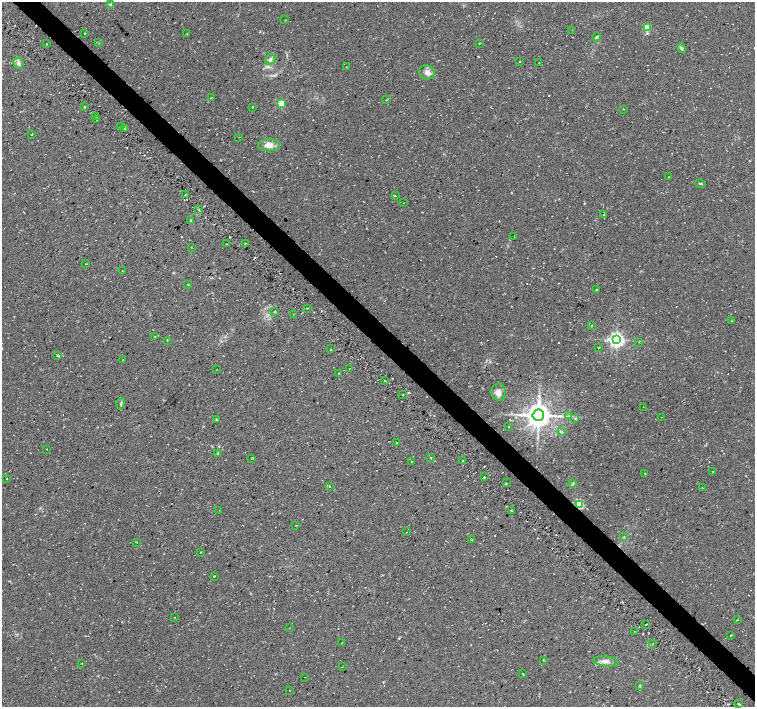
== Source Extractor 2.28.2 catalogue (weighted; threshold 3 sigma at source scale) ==
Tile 6 of 4 x 4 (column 2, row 2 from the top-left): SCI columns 1550-3055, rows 3015-4423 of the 6070 x 6056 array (HDU 1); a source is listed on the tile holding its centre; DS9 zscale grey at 2 x 2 block average (1 PNG px = mean of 2 x 2 image px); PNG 757 x 709 px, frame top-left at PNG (2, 2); each listed source drawn as its Kron ellipse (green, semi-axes under 4 px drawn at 4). Shown black and unused: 4% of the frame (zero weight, under 2 of 3 exposures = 2% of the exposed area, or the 3 px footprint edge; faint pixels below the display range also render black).
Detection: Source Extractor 2.28.2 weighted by HDU 2 'WHT'; one run over the whole footprint, this tile lists its part. Background 0.11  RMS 0.0079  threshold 0.0356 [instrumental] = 3 sigma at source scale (4.5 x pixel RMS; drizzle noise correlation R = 1.50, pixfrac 1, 0.0396/0.0396 arcsec/px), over >= 5 px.
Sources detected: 134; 17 cosmic-ray / hot-pixel residue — neither listed nor drawn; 1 coinciding with a brighter row at this scale — not listed separately; the other 116 listed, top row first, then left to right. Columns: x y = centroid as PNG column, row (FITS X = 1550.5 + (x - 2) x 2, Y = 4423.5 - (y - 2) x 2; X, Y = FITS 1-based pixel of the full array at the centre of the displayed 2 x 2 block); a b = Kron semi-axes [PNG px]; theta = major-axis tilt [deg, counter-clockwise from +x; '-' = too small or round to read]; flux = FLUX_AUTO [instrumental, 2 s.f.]
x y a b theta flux
110 5 4 3 - 2
285 20 2 2 - 0.87
647 27 3 3 - 55
572 30 2 2 - 0.6
84 33 2 2 - 4.4
187 34 2 2 - 2.3
597 37 4 3 - 2.4
98 43 2 2 - 1.5
479 43 2 2 - 0.96
47 44 2 2 - 2.5
681 48 5 4 - 2.7
270 59 5 4 - 4.9
520 61 2 2 - 4.2
18 63 6 5 - 5.6
539 63 2 2 - 0.61
346 67 2 2 - 1.7
427 72 8 7 - 10
211 97 2 2 - 1
386 100 2 2 - 0.83
281 103 3 3 - 79
85 107 2 2 - 1.7
252 107 2 2 - 2
623 109 2 2 - 0.85
96 117 2 2 - 1.6
96 120 2 2 - 1
120 126 2 2 - 0.96
125 129 2 2 - 11
32 134 2 2 - 5.9
239 137 2 2 - 0.77
269 145 10 6 -1 16
669 177 2 2 - 0.57
700 184 5 2 - 1.5
185 195 2 2 - 0.95
395 196 2 2 - 3
403 203 2 2 - 0.76
198 210 2 2 - 1.5
604 215 4 2 - 1.4
191 221 4 3 - 1.9
514 236 2 2 - 3.2
245 243 2 2 - 1.2
226 244 2 2 - 0.87
191 247 2 2 - 0.62
86 264 2 2 - 0.7
122 271 2 2 - 0.85
188 284 2 2 - 0.9
597 289 2 2 - 9.7
307 308 2 2 - 1.2
274 311 2 2 - 1.5
293 314 2 2 - 1
732 320 3 2 - 1.1
592 326 2 2 - 1.2
155 336 2 2 - 1.5
168 340 3 2 - 1.2
617 340 4 4 - 620
639 342 2 2 - 0.85
598 347 2 2 - 1.7
330 349 2 2 - 4
57 356 3 2 - 1.5
123 359 2 2 - 1.3
350 368 2 2 - 1
217 370 2 2 - 0.51
338 373 2 2 - 0.61
385 381 2 2 - 3
498 392 8 7 - 13
402 395 2 2 - 2.6
121 403 6 2 80 2.5
643 407 2 2 - 0.91
538 415 6 5 - 2300
569 416 3 2 - 2.1
662 417 2 2 - 0.61
216 419 3 2 - 1
575 419 2 2 - 10
508 426 2 2 - 5.4
561 432 4 3 - 1.9
396 443 2 2 - 3.6
47 449 2 2 - 0.58
218 453 3 2 - 1.4
251 458 2 2 - 0.99
430 458 2 2 - 2.8
462 461 2 2 - 1.2
412 462 2 2 - 3.3
712 472 2 2 - 0.81
645 474 2 2 - 1.8
484 477 2 2 - 3
6 478 2 2 - 2.5
506 483 2 2 - 1.1
573 483 3 2 - 1.4
330 486 2 2 - 3.3
702 488 2 2 - 0.83
579 504 3 3 - 130
219 510 2 2 - 0.6
512 511 2 2 - 1.9
296 526 2 2 - 0.67
406 532 2 2 - 1.2
624 537 3 3 - 1.3
471 540 2 2 - 1.2
136 542 2 2 - 5.7
201 552 2 2 - 0.95
214 576 2 2 - 2.1
175 617 2 2 - 2.1
737 619 2 2 - 1.4
646 624 2 2 - 1.6
289 628 2 2 - 4.5
634 631 2 2 - 1.5
730 635 2 2 - 2.3
342 643 2 2 - 1.5
653 644 2 2 - 1.2
543 660 2 2 - 1.1
605 661 13 5 -5 9.7
82 663 2 2 - 1.1
342 667 2 2 - 0.55
523 674 2 2 - 3.4
304 677 2 2 - 1.2
639 686 4 2 - 1.6
290 690 2 2 - 0.81
738 704 3 2 - 1.7
Overlapping masked pixels (flux is a lower limit): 1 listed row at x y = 579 504
Diffuse or blended objects may show on this block-average render without a row.